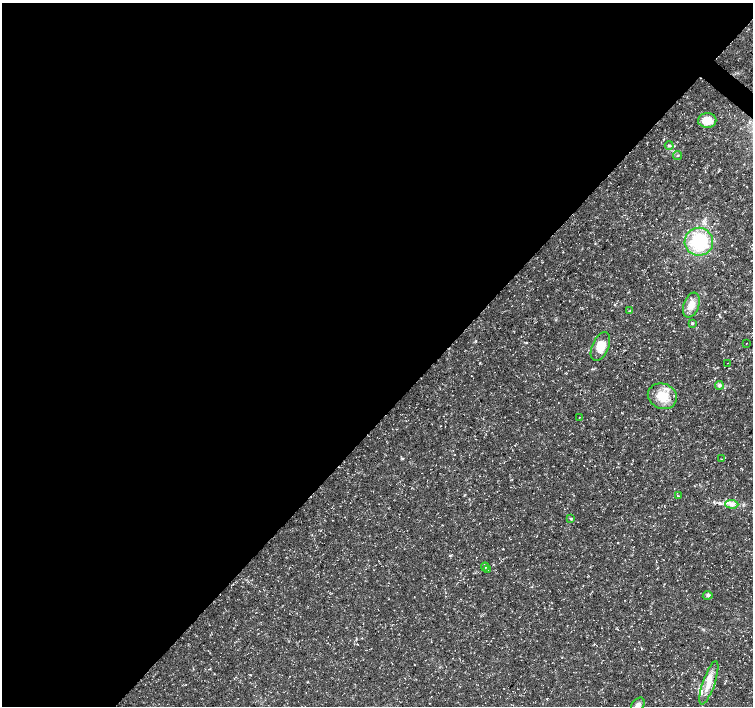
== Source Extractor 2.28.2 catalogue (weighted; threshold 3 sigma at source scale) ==
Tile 5 of 4 x 4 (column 1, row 2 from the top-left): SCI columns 7-1508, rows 3048-4455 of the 6016 x 6028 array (HDU 1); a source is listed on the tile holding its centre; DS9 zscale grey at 2 x 2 block average (1 PNG px = mean of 2 x 2 image px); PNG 755 x 708 px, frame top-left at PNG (2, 3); each listed source drawn as its Kron ellipse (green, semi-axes under 4 px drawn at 4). Shown black and unused: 59% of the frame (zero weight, under 3 of 5 exposures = <1% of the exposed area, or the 3 px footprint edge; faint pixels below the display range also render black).
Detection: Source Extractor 2.28.2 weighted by HDU 2 'WHT'; one run over the whole footprint, this tile lists its part. Background 0.0309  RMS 0.0024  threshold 0.0109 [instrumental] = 3 sigma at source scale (4.5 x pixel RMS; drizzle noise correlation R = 1.50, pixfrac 1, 0.0396/0.0396 arcsec/px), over >= 5 px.
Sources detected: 24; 2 inside a brighter listed object's ellipse — not listed separately; the other 22 listed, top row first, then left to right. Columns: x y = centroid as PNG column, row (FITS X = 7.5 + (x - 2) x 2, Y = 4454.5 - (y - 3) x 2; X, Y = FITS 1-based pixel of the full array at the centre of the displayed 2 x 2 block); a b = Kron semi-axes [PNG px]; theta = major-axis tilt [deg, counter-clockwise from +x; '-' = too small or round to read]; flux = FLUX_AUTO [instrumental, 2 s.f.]
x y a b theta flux
707 120 9 7 2 8.2
669 145 4 4 - 0.95
677 156 4 2 - 0.52
699 242 14 14 - 37
691 305 13 7 69 5.8
630 311 4 3 - 0.49
693 323 4 3 - 0.62
746 343 2 2 - 0.23
600 346 15 8 66 8.2
727 363 2 2 - 0.3
719 385 4 3 - 0.96
662 396 15 12 -23 13
579 417 2 2 - 0.21
721 459 2 2 - 0.25
678 496 3 2 - 0.35
732 504 6 3 -4 1.9
571 519 4 2 - 0.57
485 567 4 3 - 0.76
488 570 4 3 - 0.5
708 595 5 4 - 0.95
709 683 23 6 71 7.3
638 705 8 5 51 2.7
Isophote crosses this tile's border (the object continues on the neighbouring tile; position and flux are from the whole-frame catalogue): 1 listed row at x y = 638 705
Diffuse or blended objects may show on this block-average render without a row.